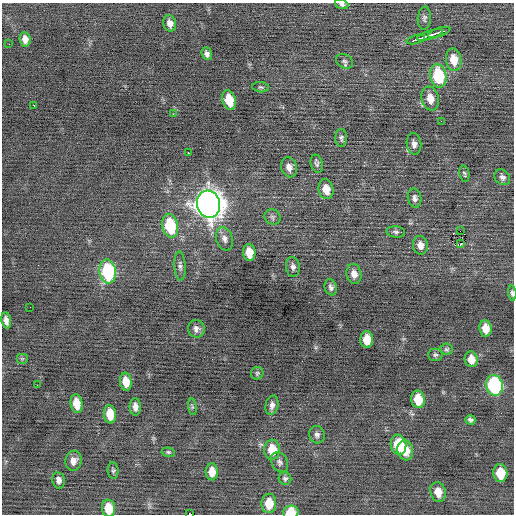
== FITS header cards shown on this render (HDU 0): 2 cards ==
NAXIS1  =                  512 / Axis length
NAXIS2  =                  512 / Axis length

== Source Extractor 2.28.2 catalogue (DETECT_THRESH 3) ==
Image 512 x 512 px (HDU 0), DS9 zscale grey, 1 PNG px = 1 image px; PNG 516 x 516 px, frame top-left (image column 1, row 512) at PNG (2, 3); each listed source drawn as its Kron ellipse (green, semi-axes under 4 px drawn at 4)
Background -0.0371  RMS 0.72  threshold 2.16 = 3 sigma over >= 5 px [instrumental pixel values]
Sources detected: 79; all 79 listed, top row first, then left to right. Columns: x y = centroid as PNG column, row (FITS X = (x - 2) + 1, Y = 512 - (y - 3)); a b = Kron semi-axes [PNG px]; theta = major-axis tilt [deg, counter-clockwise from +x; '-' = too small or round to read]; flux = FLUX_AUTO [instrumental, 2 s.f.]
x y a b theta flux
342 4 7 4 -19 140
424 18 11 6 86 160
170 23 8 6 -77 270
439 32 12 3 19 1400
430 35 13 2 18 1700
25 39 7 5 -84 270
416 39 9 3 16 500
9 44 2 2 - 330
207 54 6 5 - 170
454 60 11 7 -80 740
345 61 9 6 -30 130
438 76 12 8 -79 2800
261 87 8 5 -7 96
430 99 12 8 -75 570
229 100 10 6 -74 1100
33 105 3 2 - 200
173 114 2 2 - 120
441 121 2 2 - 340
341 138 9 6 -88 120
414 144 11 7 -82 220
188 153 3 2 - 500
317 164 9 6 -77 120
289 167 10 8 -71 280
464 174 8 5 -79 85
502 177 8 7 - 170
326 189 10 7 -76 590
415 198 9 6 -80 180
208 204 14 11 -75 58000
273 217 8 7 - 130
170 226 12 8 -79 2600
460 231 2 2 - 21
396 232 9 5 -7 130
224 239 12 8 -72 260
461 244 3 3 - 200
420 245 9 7 -82 330
249 252 8 6 -82 800
180 266 14 5 -87 190
293 267 10 7 -83 190
108 272 12 8 -81 4300
354 274 10 7 -78 340
331 287 8 6 -74 160
512 293 7 3 -86 94
30 307 2 2 - 35
6 320 8 5 -81 260
486 328 8 6 -82 600
196 329 9 8 - 220
367 339 8 6 -87 720
447 349 6 5 - 87
435 355 7 6 - 100
22 359 6 5 - 77
471 359 8 6 -74 500
257 373 6 6 - 80
126 382 9 6 -81 700
37 385 2 2 - 130
494 385 10 8 -75 6600
418 399 9 7 -80 980
77 404 9 6 -81 730
272 405 10 6 78 210
135 407 9 5 -87 270
192 407 8 4 -82 74
110 414 9 6 -83 920
470 420 5 4 - 120
317 435 9 8 - 160
398 445 10 7 -82 1500
272 450 10 8 -88 960
405 450 10 8 -79 820
168 452 7 4 -9 83
73 461 10 8 78 320
280 462 10 8 -61 180
113 470 8 5 -86 97
212 472 8 6 -87 560
500 473 9 7 -85 970
285 478 6 6 - 110
59 480 8 6 -79 200
438 492 10 7 -75 530
269 503 10 7 -90 930
108 508 9 6 -83 1100
291 512 8 7 - 1100
189 514 3 2 - 380
At the frame edge (FLAGS 8, measured only in part): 5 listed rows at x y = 342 4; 512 293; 108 508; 291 512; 189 514